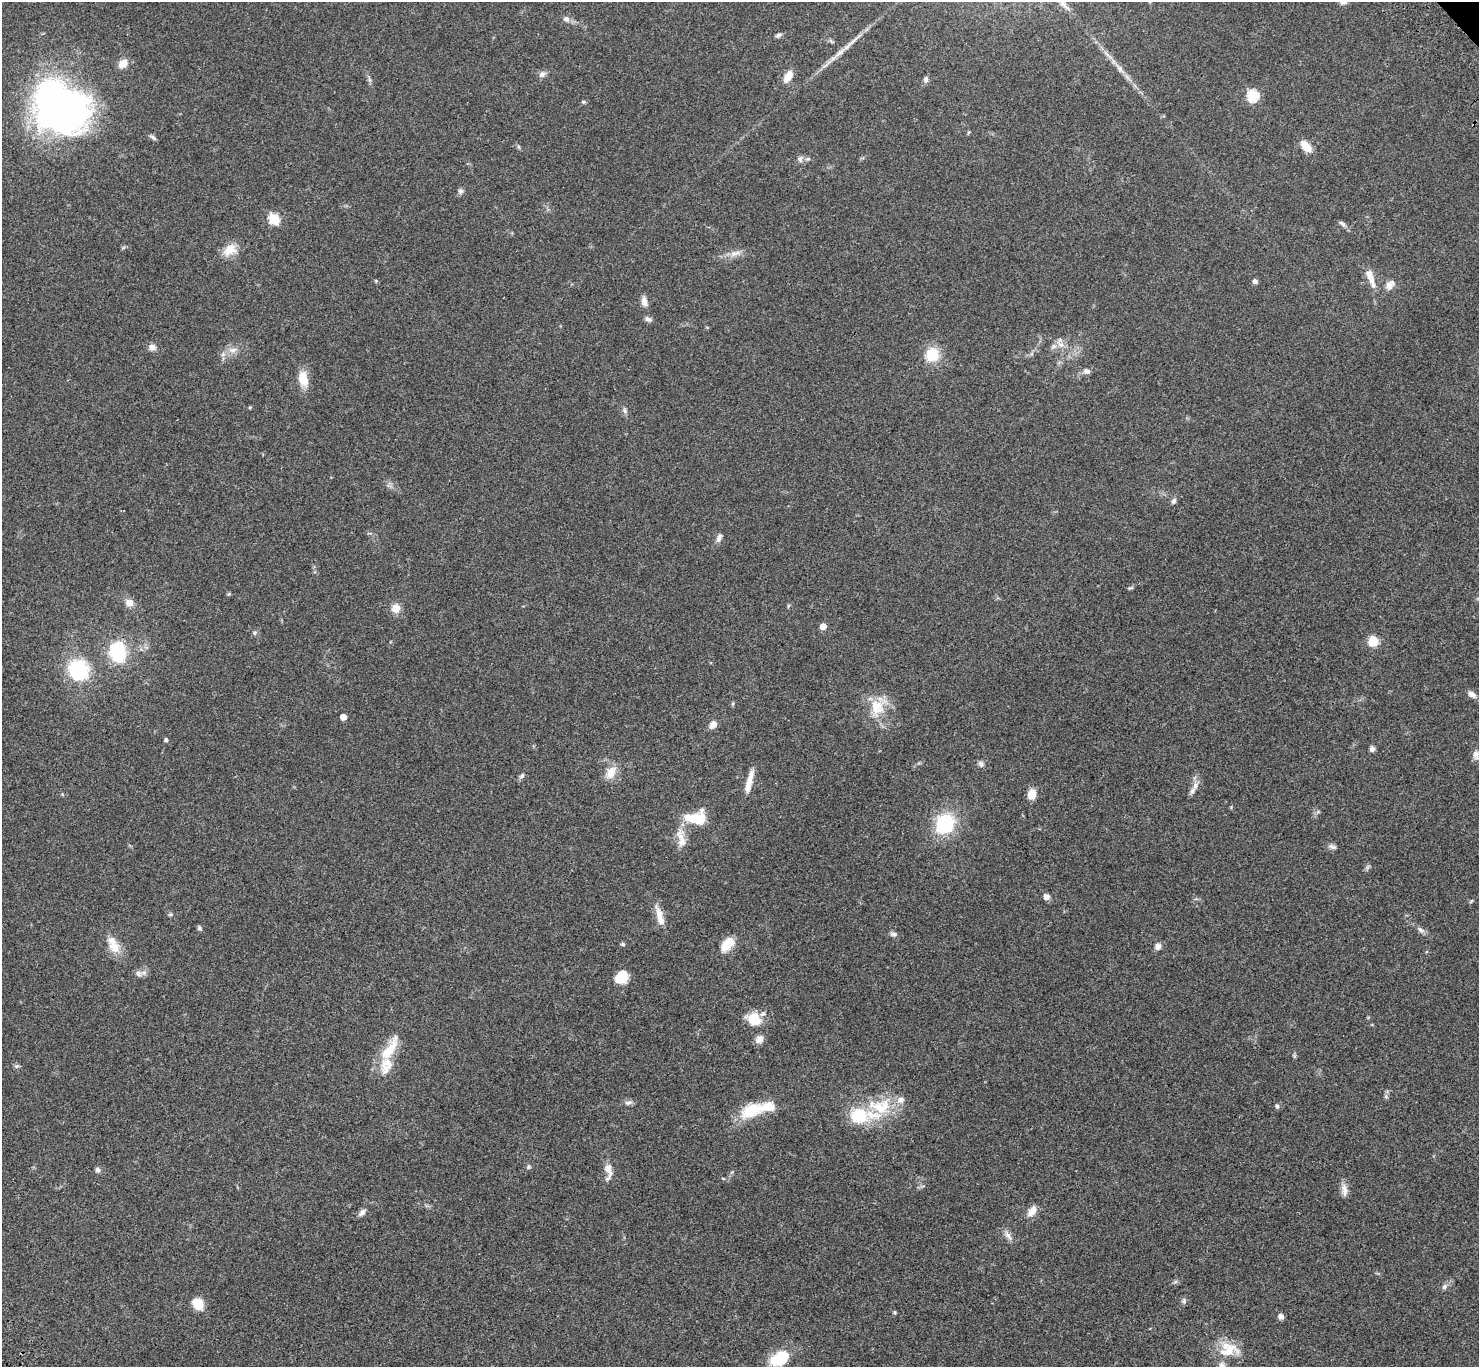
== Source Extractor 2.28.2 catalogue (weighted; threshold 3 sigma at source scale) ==
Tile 7 of 4 x 4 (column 3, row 2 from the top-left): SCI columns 3057-4533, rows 3117-4481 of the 6109 x 6091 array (HDU 1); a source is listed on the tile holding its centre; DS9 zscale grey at full resolution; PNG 1481 x 1369 px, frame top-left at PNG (2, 2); no overlay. Shown black and unused: <1% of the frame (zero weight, under 3 of 4 exposures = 6% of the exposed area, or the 3 px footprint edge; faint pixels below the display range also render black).
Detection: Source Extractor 2.28.2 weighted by HDU 2 'WHT'; one run over the whole footprint, this tile lists its part. Background 0.0461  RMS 0.0052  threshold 0.0232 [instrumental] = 3 sigma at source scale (4.5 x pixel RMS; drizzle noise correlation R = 1.50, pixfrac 1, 0.05/0.05 arcsec/px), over >= 5 px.
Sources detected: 109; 2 inside a brighter object's white glare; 1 long thin detection or spike segment (spike, bleed or trail) — not listed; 4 inside a brighter listed object's ellipse — not listed separately; the other 102 listed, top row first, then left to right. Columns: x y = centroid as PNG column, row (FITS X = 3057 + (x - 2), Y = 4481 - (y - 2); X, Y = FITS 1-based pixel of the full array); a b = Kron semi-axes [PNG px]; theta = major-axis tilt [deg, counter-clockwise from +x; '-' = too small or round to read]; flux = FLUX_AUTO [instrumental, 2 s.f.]
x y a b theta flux
1343 2 8 7 - 2.2
566 19 9 7 -35 2.1
778 35 9 5 24 1.2
1108 55 16 4 -43 2.8
123 63 9 8 - 5.5
1120 69 16 7 -53 3.6
542 74 9 7 27 2.2
788 76 15 8 57 5.2
926 80 9 6 84 1.6
1253 96 6 6 - 41
583 102 6 4 -19 0.68
66 114 65 44 19 140
969 132 6 4 88 0.56
153 137 10 4 -34 1.1
1306 146 13 8 -46 7
800 159 8 7 - 1.8
808 159 7 5 20 1
460 191 8 7 - 1.3
274 219 6 5 - 32
1342 223 10 5 -37 1.3
230 250 17 11 38 7.5
735 253 16 7 17 3.5
1371 278 27 8 -71 5.8
376 281 5 4 - 0.5
1255 281 5 5 - 1.5
1390 285 14 9 50 3.4
644 301 12 7 -79 2.8
648 319 10 6 -18 1.4
1060 344 12 7 -38 2.9
152 347 8 8 - 2.5
232 350 13 7 4 3.2
932 354 13 13 - 14
1087 371 9 7 -10 1.9
303 379 21 11 -78 7.2
625 411 8 6 -61 1.3
1174 501 8 6 65 1.4
719 537 12 6 71 2.1
1131 588 9 3 22 0.72
229 594 6 4 88 0.58
129 602 9 8 - 4
396 608 9 9 - 5.2
823 626 5 4 - 5.5
254 633 7 5 -1 0.98
1373 641 8 8 - 9.8
117 652 22 18 -80 26
78 670 17 15 -53 39
1472 694 11 6 -34 2.5
877 707 24 20 44 13
343 717 5 5 - 4.9
713 725 10 6 48 3.5
166 740 5 4 - 1
1372 749 7 6 - 1.6
1476 755 13 8 89 2.7
981 764 8 7 - 1.5
611 773 17 11 62 6.2
522 776 9 5 45 1.2
748 786 22 9 77 4.8
1195 786 14 7 70 3.2
1032 794 9 7 75 7.2
696 818 26 15 4 14
945 823 8 7 - 93
681 839 30 11 -78 7.1
1332 847 12 5 -21 1.5
1046 896 6 6 - 2.4
1471 901 6 4 45 0.54
659 915 27 8 -74 6.1
199 928 7 5 -64 0.94
1420 930 11 6 -39 1.8
893 934 8 6 -5 1.4
623 944 5 4 - 0.75
727 944 16 9 51 11
113 945 25 12 -61 8
1158 947 9 8 - 2
138 974 9 7 -61 1.9
619 977 14 10 -17 8.2
763 1014 9 5 43 1.2
754 1020 12 10 -31 14
759 1039 11 9 52 2.7
390 1049 39 12 58 14
17 1066 7 5 1 0.92
1386 1096 6 5 - 0.88
901 1100 10 8 25 3
629 1102 10 6 11 1.7
1277 1106 6 5 - 1
880 1109 36 20 -35 20
752 1110 27 16 26 17
859 1116 14 8 2 36
528 1167 7 4 72 0.76
608 1169 18 9 -76 5
97 1170 7 6 - 1.3
723 1178 5 3 - 0.41
1344 1190 18 7 -83 3.2
1032 1211 14 8 55 4.4
362 1213 11 6 45 1.9
1008 1235 15 6 -57 2.6
1444 1287 8 6 57 1.4
1184 1301 8 5 83 1
198 1304 10 8 -56 11
895 1312 5 4 - 0.6
1281 1316 7 6 - 2.1
1229 1351 33 17 15 12
779 1358 23 13 31 20
Isophote crosses this tile's border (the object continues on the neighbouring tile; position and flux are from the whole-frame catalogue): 1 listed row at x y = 1343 2